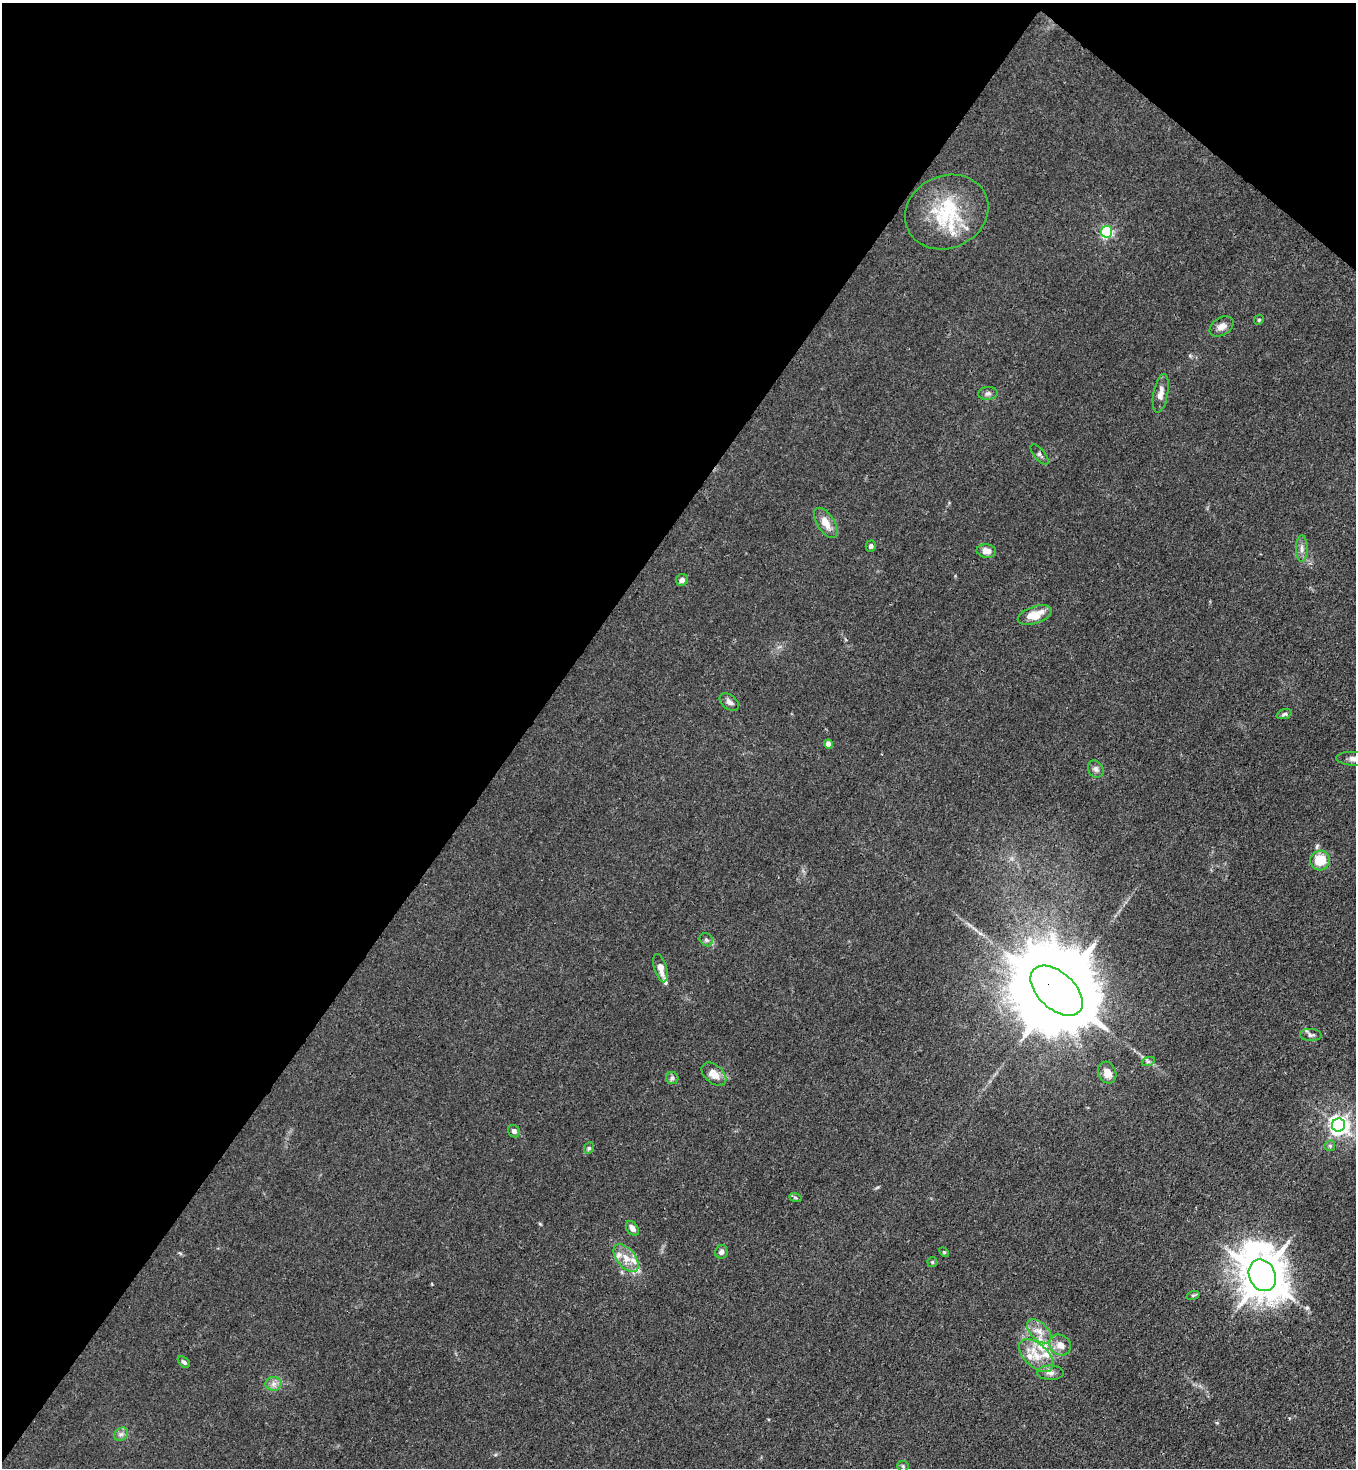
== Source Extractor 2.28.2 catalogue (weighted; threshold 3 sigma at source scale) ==
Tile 2 of 4 x 4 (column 2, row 1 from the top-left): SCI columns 1580-2933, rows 4459-5924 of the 6007 x 5984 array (HDU 1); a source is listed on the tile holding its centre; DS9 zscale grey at full resolution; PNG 1358 x 1470 px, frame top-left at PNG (2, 3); each listed source drawn as its Kron ellipse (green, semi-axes under 4 px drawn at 4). Shown black and unused: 41% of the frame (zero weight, under 3 of 4 exposures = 7% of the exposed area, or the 3 px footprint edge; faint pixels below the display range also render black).
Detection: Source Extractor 2.28.2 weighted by HDU 2 'WHT'; one run over the whole footprint, this tile lists its part. Background 0.021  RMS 0.0028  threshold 0.0127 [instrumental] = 3 sigma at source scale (4.5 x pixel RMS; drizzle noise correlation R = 1.50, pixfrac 1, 0.05/0.05 arcsec/px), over >= 5 px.
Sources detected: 56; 9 inside a brighter listed object's ellipse — not listed separately; the other 47 listed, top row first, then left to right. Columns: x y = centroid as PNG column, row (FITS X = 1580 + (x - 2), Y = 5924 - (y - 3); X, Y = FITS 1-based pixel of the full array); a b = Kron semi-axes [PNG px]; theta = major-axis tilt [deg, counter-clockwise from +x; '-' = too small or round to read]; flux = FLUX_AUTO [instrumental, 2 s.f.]
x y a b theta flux
947 212 43 36 25 19
1107 232 6 5 - 42
1259 320 5 4 - 0.33
1221 326 13 8 32 2
988 393 9 6 6 0.8
1161 393 20 7 80 2.1
1040 454 12 5 -50 0.73
826 523 17 8 -58 3.4
871 546 5 5 - 0.76
1302 548 13 6 -90 1.3
986 551 9 7 -6 2.1
682 580 6 6 - 0.94
1035 615 18 8 18 5
729 702 11 7 -38 1.2
1284 714 8 4 21 0.58
828 744 4 4 - 2.9
1354 759 18 7 -2 1.7
1096 769 9 7 -56 1
1320 860 10 9 - 7
706 940 7 6 - 0.73
660 968 14 6 -75 2.7
1057 991 31 18 -43 7700
1311 1035 11 6 -3 0.86
1148 1062 7 4 19 0.46
1107 1073 11 9 -64 2.7
714 1074 14 9 -40 3.3
672 1078 6 6 - 0.66
1339 1125 6 6 - 150
514 1131 6 5 - 0.96
1330 1146 5 5 - 0.44
589 1148 6 5 - 0.47
795 1197 6 4 -20 0.38
632 1228 8 5 -55 1.6
721 1252 7 6 - 1.1
944 1252 6 3 -44 0.3
626 1258 16 9 -51 3.2
932 1262 5 4 - 0.38
1262 1275 16 13 -66 1100
1193 1295 7 4 18 0.42
1039 1331 15 8 -44 2.9
1060 1345 11 9 -38 2.5
1036 1356 20 11 -43 5.1
184 1362 7 4 -39 0.71
1050 1373 13 7 -1 1.4
274 1384 8 7 - 1.2
121 1434 7 6 - 0.86
903 1466 5 5 - 0.41
Overlapping masked pixels (flux is a lower limit): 1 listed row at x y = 1057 991
Isophote crosses this tile's border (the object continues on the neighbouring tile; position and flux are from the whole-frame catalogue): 1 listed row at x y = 1354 759